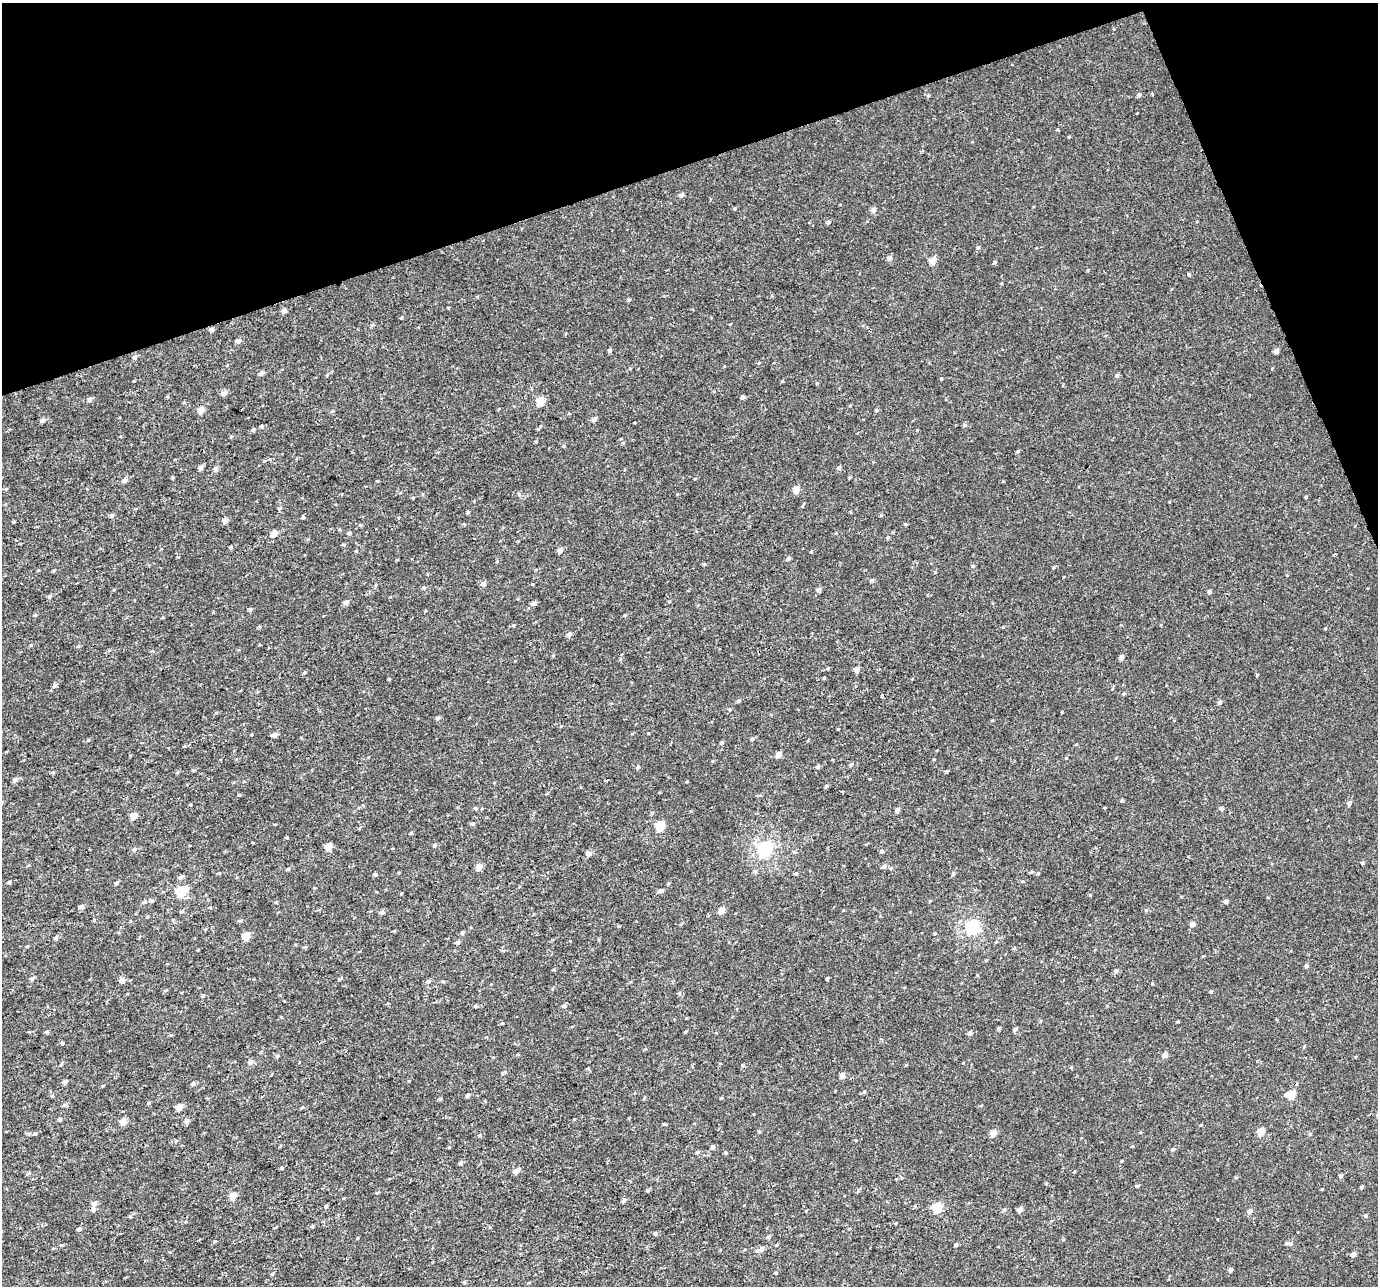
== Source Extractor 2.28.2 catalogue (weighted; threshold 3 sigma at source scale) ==
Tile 3 of 4 x 4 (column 3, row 1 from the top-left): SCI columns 2753-4128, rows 3933-5216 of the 5568 x 5368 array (HDU 1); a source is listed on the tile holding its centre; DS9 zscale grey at full resolution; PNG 1380 x 1288 px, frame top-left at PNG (2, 3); no overlay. Shown black and unused: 17% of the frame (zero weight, under 2 of 3 exposures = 3% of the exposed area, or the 3 px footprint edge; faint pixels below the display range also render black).
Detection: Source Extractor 2.28.2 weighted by HDU 2 'WHT'; one run over the whole footprint, this tile lists its part. Background 5.10e-04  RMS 0.0032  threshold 0.0145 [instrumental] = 3 sigma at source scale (4.5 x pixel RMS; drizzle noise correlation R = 1.50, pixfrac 1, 0.0396/0.0396 arcsec/px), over >= 5 px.
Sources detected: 243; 1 cosmic-ray / hot-pixel residue — not listed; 1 inside a brighter listed object's ellipse — not listed separately; the other 241 listed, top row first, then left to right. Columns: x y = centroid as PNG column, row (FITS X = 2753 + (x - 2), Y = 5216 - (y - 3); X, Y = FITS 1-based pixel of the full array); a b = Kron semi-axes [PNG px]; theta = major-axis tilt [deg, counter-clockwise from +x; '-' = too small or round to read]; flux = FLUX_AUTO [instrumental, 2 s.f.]
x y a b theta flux
1152 94 3 3 - 0.79
1139 95 5 4 - 0.5
928 96 6 4 1 0.35
1057 129 4 3 - 0.3
681 195 5 4 - 1
735 209 5 3 - 0.31
873 210 4 4 - 1.5
828 222 5 4 - 0.59
978 247 4 4 - 0.43
889 258 5 5 - 1.2
932 260 5 4 - 4.5
995 262 4 3 - 0.77
1189 274 4 3 - 0.33
629 300 5 4 - 0.39
284 311 5 4 - 1.4
401 318 4 4 - 0.37
211 330 5 4 - 1
238 341 5 4 - 1.2
610 350 4 4 - 0.78
1276 351 4 4 - 1.4
135 357 5 5 - 1
261 373 5 4 - 1
327 375 6 3 46 0.34
1117 376 5 5 - 0.66
782 381 4 3 - 0.29
224 393 6 5 - 1.4
742 397 4 4 - 0.85
89 399 5 5 - 0.73
540 401 5 5 - 7.5
201 410 5 4 - 3.4
876 410 5 4 - 0.42
332 411 5 3 - 0.33
594 419 5 4 - 1.1
42 420 6 5 - 0.91
634 422 3 3 - 0.81
964 425 5 4 - 0.63
261 426 5 4 - 0.44
537 429 4 3 - 0.34
253 430 5 4 - 0.57
231 437 5 3 - 0.28
564 446 4 4 - 0.32
1018 451 4 3 - 0.47
201 468 5 4 - 1.2
839 468 5 5 - 0.64
215 469 6 5 - 1.1
124 480 5 5 - 0.96
796 490 5 4 - 3.2
519 494 6 5 - 0.45
1306 497 4 3 - 0.31
413 498 4 3 - 0.25
280 508 5 4 - 0.39
111 516 6 5 - 0.61
303 517 5 4 - 0.38
225 521 6 5 - 1.2
906 524 5 3 - 0.28
360 525 5 4 - 0.35
274 533 5 4 - 2.8
349 533 5 4 - 0.57
231 547 4 4 - 0.46
356 551 4 4 - 0.29
560 551 5 4 - 1.4
811 552 4 3 - 0.27
788 559 5 4 - 0.63
497 561 5 3 - 0.3
704 564 4 3 - 0.42
973 566 5 4 - 0.52
935 572 5 4 - 0.3
872 581 5 5 - 0.61
483 584 6 5 - 1.1
533 584 3 3 - 0.38
424 588 5 5 - 0.53
114 590 4 3 - 0.24
818 590 5 4 - 1.1
1209 592 4 4 - 0.8
49 596 6 4 23 0.5
346 602 5 4 - 1.2
534 603 5 5 - 0.9
250 609 5 4 - 0.55
35 615 5 4 - 0.34
625 615 5 3 - 0.28
513 625 4 4 - 0.31
1325 628 4 3 - 0.22
569 634 5 4 - 0.94
553 655 4 4 - 0.29
1121 657 5 4 - 1.2
856 669 5 4 - 1.8
304 672 5 3 - 0.33
1257 675 4 2 - 0.63
824 678 4 3 - 0.26
389 679 5 3 - 0.28
1123 694 4 4 - 0.33
738 701 5 4 - 0.48
1219 702 5 4 - 0.82
729 709 4 4 - 0.34
438 718 5 4 - 0.68
838 729 3 3 - 0.22
275 735 5 4 - 1.6
752 739 4 4 - 0.58
722 743 4 3 - 0.62
778 755 5 4 - 1.8
1066 758 3 3 - 0.21
851 764 5 4 - 0.49
638 767 5 4 - 0.4
818 767 5 4 - 0.6
53 772 6 4 0 0.36
15 780 6 5 - 1
244 781 4 3 - 0.25
826 786 5 3 - 0.37
842 792 3 2 - 0.27
239 795 5 3 - 0.28
1122 801 4 3 - 0.43
1349 803 5 4 - 0.92
475 808 5 4 - 0.4
1221 809 4 4 - 0.99
897 810 4 4 - 1.3
133 816 5 4 - 3.1
473 824 5 4 - 0.45
660 826 6 5 - 12
287 837 4 3 - 0.28
435 845 5 4 - 0.56
328 847 5 4 - 4.8
134 849 6 5 - 0.74
765 849 7 6 - 59
881 851 4 4 - 0.59
588 853 5 4 - 1.7
1362 863 4 3 - 0.37
884 866 5 5 - 0.87
479 867 5 4 - 2.8
890 868 4 4 - 0.35
288 869 4 4 - 0.34
755 871 5 4 - 0.43
1031 872 5 3 - 0.43
1038 873 4 3 - 0.35
796 874 4 4 - 0.37
953 874 5 4 - 0.51
375 875 4 4 - 0.54
180 877 5 5 - 0.66
9 882 4 3 - 0.42
117 883 5 4 - 0.64
180 891 7 5 33 14
660 891 5 4 - 1
1226 901 4 4 - 0.88
144 902 6 4 19 0.43
276 902 4 4 - 0.3
81 906 5 4 - 1.1
210 907 4 3 - 0.24
721 910 5 4 - 2.9
843 910 3 3 - 0.24
1146 910 4 4 - 0.46
182 911 4 4 - 0.39
382 912 5 4 - 0.93
240 921 6 4 6 0.46
1192 924 5 4 - 1.3
972 927 6 6 - 51
462 932 5 4 - 0.51
935 933 4 3 - 0.23
246 936 5 4 - 5.4
56 938 6 3 0 0.4
457 942 5 4 - 0.89
996 942 5 4 - 0.31
198 950 4 3 - 0.21
1306 966 4 4 - 0.81
1116 971 5 5 - 0.54
32 978 6 5 - 0.65
827 978 4 3 - 0.38
122 980 5 5 - 1.6
429 981 6 5 - 0.61
443 981 5 3 - 0.31
1211 991 4 3 - 0.35
203 995 5 4 - 0.37
476 1006 5 4 - 0.31
564 1006 5 5 - 0.63
1178 1021 4 3 - 0.27
502 1023 4 3 - 0.29
999 1028 4 3 - 0.48
1015 1029 5 4 - 0.78
47 1032 5 4 - 0.38
686 1032 5 3 - 0.3
970 1033 6 5 - 0.71
62 1043 3 3 - 3.3
1304 1047 5 3 - 0.28
1165 1055 5 4 - 1.9
278 1056 5 4 - 0.39
250 1062 6 6 - 1
61 1064 5 3 - 0.31
743 1065 5 3 - 0.33
588 1068 4 4 - 0.34
503 1073 8 4 48 0.68
842 1076 5 4 - 1.8
65 1082 5 4 - 0.78
193 1084 6 5 - 0.57
864 1092 5 4 - 0.41
467 1095 4 4 - 0.76
1291 1095 6 5 - 6.9
721 1098 5 3 - 0.25
440 1099 4 4 - 0.34
64 1105 6 5 - 0.48
179 1107 5 4 - 2.7
60 1119 5 4 - 0.59
123 1121 5 4 - 3.3
187 1121 6 5 - 1
759 1131 5 3 - 0.3
1260 1131 5 4 - 5.6
993 1133 5 4 - 3.5
35 1134 5 4 - 0.38
1310 1134 5 4 - 0.37
479 1135 4 4 - 0.34
713 1147 5 4 - 0.87
1173 1149 5 4 - 0.52
697 1152 5 4 - 0.42
726 1152 5 3 - 0.31
1121 1161 4 3 - 0.22
461 1162 5 4 - 0.57
282 1168 4 4 - 0.42
516 1171 5 5 - 2.1
1074 1171 4 3 - 0.28
1340 1176 5 4 - 0.47
1137 1186 5 4 - 0.36
1361 1187 3 3 - 0.46
648 1190 4 4 - 0.49
233 1196 5 4 - 5.2
624 1200 6 4 58 0.63
94 1204 5 5 - 1.6
326 1206 4 3 - 0.38
937 1207 5 5 - 13
93 1209 6 5 - 0.79
1020 1210 4 4 - 1.8
1249 1211 6 5 - 1
1366 1216 5 5 - 0.6
896 1223 4 2 - 0.21
312 1226 4 3 - 0.36
79 1229 5 4 - 0.69
655 1233 5 4 - 0.45
768 1237 5 5 - 0.6
1290 1244 6 6 - 0.58
62 1245 6 3 17 0.34
956 1245 4 4 - 0.63
762 1249 6 5 - 1.2
1353 1254 4 4 - 1.2
1230 1270 4 4 - 0.71
464 1282 5 4 - 0.34
Overlapping masked pixels (flux is a lower limit): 1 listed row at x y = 1291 1095
Unlisted compact peaks at least as high as the median listed source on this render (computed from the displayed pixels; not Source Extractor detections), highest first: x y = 55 685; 1090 895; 411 833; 88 740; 215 1241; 13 522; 178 557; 992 720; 468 512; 963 1063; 941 378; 1054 567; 677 494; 377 1193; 194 770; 664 1124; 1062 712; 449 1147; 31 645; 888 537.